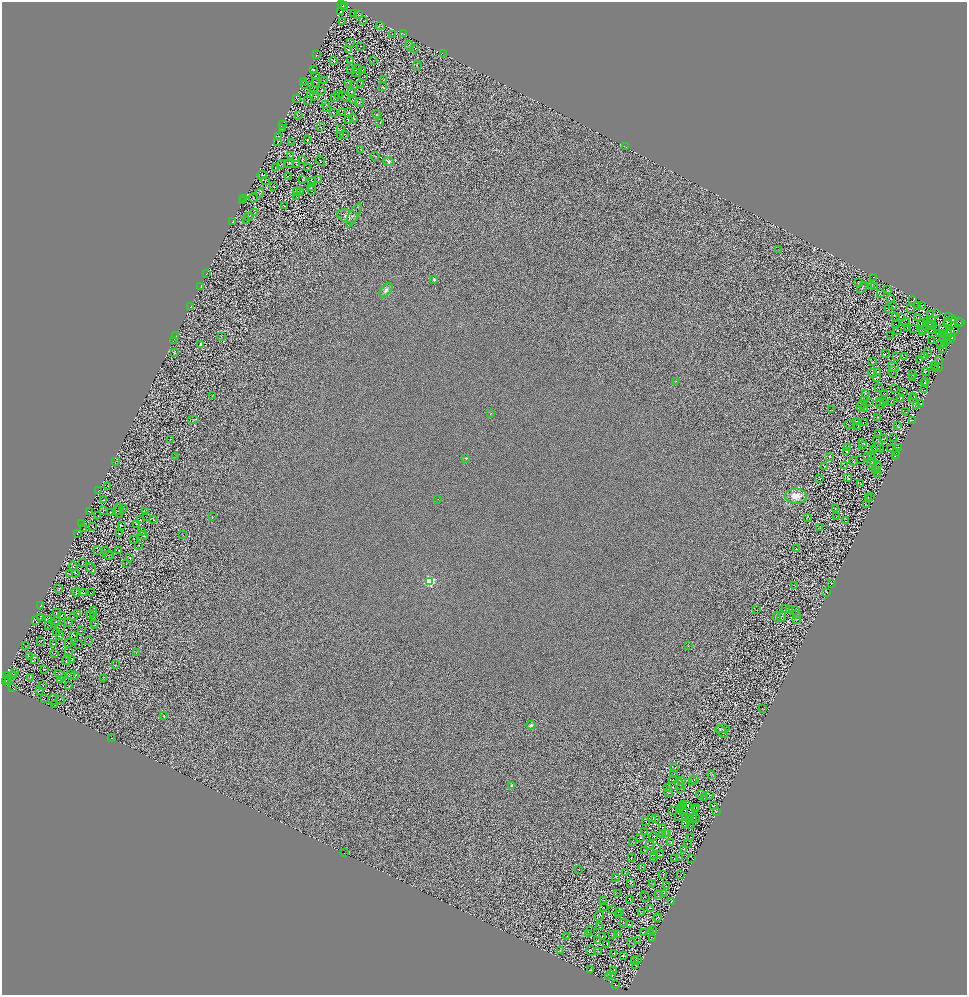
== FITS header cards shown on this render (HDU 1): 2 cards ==
NAXIS1  =                 1930
NAXIS2  =                 1986

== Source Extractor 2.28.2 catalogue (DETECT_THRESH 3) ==
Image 1930 x 1986 px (HDU 1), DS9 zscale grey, zoomed out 1/2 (1 PNG px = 2 x 2 image px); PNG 969 x 997 px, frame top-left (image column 2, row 1986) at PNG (2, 2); each listed source drawn as its Kron ellipse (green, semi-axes under 4 px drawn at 4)
Background 0.328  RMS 1.4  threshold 4.08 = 3 sigma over >= 5 px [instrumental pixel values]
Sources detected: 989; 247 cannot appear on this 1/2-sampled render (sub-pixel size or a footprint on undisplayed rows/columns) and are neither listed nor drawn; of the other 742, the 500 brightest by FLUX_AUTO listed and drawn (242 fainter detections omitted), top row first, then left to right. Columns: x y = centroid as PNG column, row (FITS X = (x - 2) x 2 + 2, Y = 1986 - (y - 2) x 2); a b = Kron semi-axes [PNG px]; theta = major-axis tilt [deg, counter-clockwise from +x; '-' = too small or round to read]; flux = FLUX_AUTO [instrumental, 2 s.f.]
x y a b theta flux
342 4 2 1 - 1300
344 6 2 1 - 380
344 7 3 1 - 3100
341 12 2 1 - 150
354 13 2 2 - 110
358 15 3 1 - 120
342 21 3 1 - 180
363 21 2 1 - 130
380 26 4 2 - 190
393 34 2 1 - 87
403 34 2 1 - 260
351 42 3 1 - 94
361 46 2 1 - 95
409 46 5 1 - 110
415 48 3 2 - 89
348 49 2 2 - 110
443 54 3 1 - 510
317 55 3 2 - 120
334 61 2 2 - 110
351 61 3 2 - 140
373 61 3 1 - 77
417 65 5 2 - 140
358 68 2 1 - 87
313 70 2 1 - 110
351 70 2 1 - 80
362 70 3 1 - 120
356 73 3 1 - 98
316 76 2 1 - 74
364 77 2 1 - 94
384 80 3 1 - 93
324 81 3 2 - 93
303 82 2 1 - 79
316 82 4 2 - 210
348 83 3 1 - 88
304 85 3 1 - 85
354 85 2 2 - 89
361 85 4 2 - 90
383 87 3 2 - 85
313 90 2 1 - 76
321 90 2 1 - 74
351 91 2 1 - 100
311 95 3 1 - 85
339 95 2 1 - 88
314 96 4 2 - 110
344 96 6 2 -37 200
297 98 3 2 - 99
334 98 2 1 - 83
354 100 4 1 - 79
308 101 3 1 - 130
359 102 5 1 - 93
326 104 2 1 - 85
327 108 2 2 - 85
334 113 2 1 - 85
342 113 2 1 - 850
348 113 3 2 - 88
377 114 4 2 - 75
298 116 2 1 - 76
348 119 2 1 - 2900
354 119 2 1 - 320
380 122 3 2 - 97
283 124 2 2 - 120
321 127 2 1 - 77
282 128 3 1 - 92
340 130 2 1 - 92
344 134 2 1 - 88
340 135 2 2 - 110
278 136 2 1 - 88
307 139 3 1 - 81
278 142 4 1 - 89
292 143 2 1 - 73
625 147 2 1 - 92
360 149 2 1 - 88
291 156 2 1 - 98
375 156 4 2 - 160
303 160 2 1 - 110
320 161 5 1 - 77
388 161 5 4 - 560
281 164 4 1 - 140
289 164 5 1 - 95
297 164 2 1 - 77
307 167 4 1 - 74
275 168 3 1 - 120
262 175 4 2 - 150
288 177 3 1 - 92
303 179 2 1 - 80
318 179 3 2 - 120
265 181 2 1 - 110
312 181 2 1 - 93
274 187 3 3 - 110
312 187 3 1 - 84
296 191 2 1 - 88
301 191 3 1 - 94
312 191 2 1 - 82
260 193 4 1 - 120
297 197 2 1 - 89
254 198 5 2 - 120
244 199 2 1 - 1100
243 201 2 1 - 150
284 206 3 1 - 90
255 212 2 1 - 100
354 215 14 4 62 810
248 216 3 2 - 100
347 216 10 6 -15 1600
247 221 2 2 - 81
233 222 2 1 - 110
779 250 2 1 - 75
206 274 2 1 - 77
874 277 2 1 - 95
434 279 4 3 - 440
858 282 3 1 - 77
872 285 4 1 - 81
201 286 2 2 - 88
875 287 3 2 - 74
862 288 6 3 49 170
386 290 8 5 51 1100
888 290 4 2 - 140
880 293 4 2 - 160
890 298 3 2 - 160
913 300 3 1 - 97
917 305 2 1 - 110
921 305 4 1 - 160
191 306 3 2 - 140
893 306 2 1 - 83
888 308 3 2 - 97
910 309 3 1 - 110
937 313 2 1 - 81
931 314 3 1 - 100
896 316 2 1 - 90
948 316 3 1 - 140
901 317 2 1 - 75
918 318 2 1 - 81
931 319 2 1 - 99
953 320 3 2 - 110
927 321 2 1 - 82
948 321 3 1 - 89
959 322 2 1 - 1700
905 323 4 2 - 110
961 323 3 1 - 4300
896 324 2 1 - 85
921 324 2 1 - 110
929 324 2 1 - 94
933 324 2 2 - 130
947 324 4 2 - 190
907 327 2 1 - 93
931 327 2 1 - 85
913 329 2 1 - 87
922 329 3 1 - 110
897 330 2 2 - 130
931 330 3 1 - 85
943 330 2 1 - 84
954 330 2 1 - 80
951 332 2 1 - 74
923 333 2 2 - 92
939 333 2 1 - 94
944 333 3 1 - 110
949 333 2 1 - 130
943 335 3 1 - 82
176 336 2 1 - 79
221 336 4 1 - 85
891 336 2 1 - 97
943 338 2 1 - 88
948 338 3 1 - 100
953 338 3 2 - 180
931 340 2 1 - 160
951 340 2 1 - 83
173 341 3 1 - 110
947 342 2 2 - 110
200 344 2 2 - 2200
941 344 4 1 - 140
944 345 3 1 - 80
943 348 3 1 - 130
174 353 3 2 - 81
928 353 2 1 - 110
885 354 3 1 - 110
897 356 2 1 - 87
924 356 2 1 - 110
904 357 3 1 - 76
920 360 2 1 - 83
938 361 4 1 - 81
872 362 3 1 - 83
935 366 2 1 - 91
894 367 6 2 -43 290
938 368 3 1 - 130
935 369 2 1 - 120
877 372 3 1 - 76
893 372 6 3 -79 150
926 372 3 1 - 86
872 373 4 3 - 220
913 374 2 1 - 84
876 378 2 1 - 90
912 378 2 1 - 92
676 381 3 2 - 100
926 381 4 1 - 85
924 382 3 1 - 98
878 387 2 1 - 83
894 389 2 1 - 90
924 390 3 2 - 77
865 393 4 2 - 160
904 393 3 2 - 88
885 394 2 1 - 95
212 395 2 1 - 77
914 396 2 1 - 78
900 398 2 1 - 91
913 398 3 1 - 92
864 400 3 2 - 99
880 401 4 2 - 150
884 402 4 2 - 75
870 403 2 1 - 88
891 403 3 1 - 130
863 404 2 1 - 81
880 404 5 1 - 81
921 404 2 1 - 94
916 405 2 1 - 85
860 406 3 1 - 77
865 408 2 1 - 85
831 410 2 1 - 93
906 412 3 1 - 79
490 414 3 3 - 200
877 417 2 1 - 84
193 420 6 1 0 100
913 420 2 2 - 110
857 421 2 1 - 98
865 422 3 2 - 100
849 425 4 1 - 100
898 426 3 2 - 93
858 427 2 1 - 100
879 434 3 1 - 110
894 438 3 1 - 110
170 439 2 1 - 77
883 439 2 1 - 100
863 443 4 2 - 150
879 444 8 3 -67 100
862 446 2 1 - 92
847 447 2 2 - 120
876 447 4 1 - 170
899 447 3 1 - 75
891 448 2 1 - 120
874 450 2 1 - 78
847 451 2 2 - 110
897 453 2 1 - 90
871 456 3 2 - 130
895 456 2 1 - 91
175 457 4 2 - 140
830 457 2 1 - 88
868 457 3 2 - 100
466 458 3 3 - 250
861 459 2 1 - 95
853 461 4 3 - 120
115 462 3 1 - 99
873 463 4 3 - 130
872 464 5 1 - 150
825 466 2 1 - 79
844 466 2 1 - 89
877 467 5 2 - 210
875 470 3 2 - 78
877 473 2 1 - 75
847 477 3 1 - 96
820 479 3 1 - 96
860 484 3 1 - 97
108 486 2 1 - 94
98 491 3 1 - 160
796 496 10 7 -1 4400
868 497 2 1 - 97
871 497 2 1 - 83
438 499 2 1 - 92
104 500 3 2 - 100
866 504 2 1 - 81
124 508 2 1 - 110
835 509 2 1 - 96
119 510 7 2 -84 260
89 511 2 1 - 81
103 511 4 1 - 100
117 511 2 1 - 79
146 511 3 2 - 120
110 512 2 1 - 92
98 516 2 1 - 78
146 516 2 1 - 86
212 517 2 1 - 77
807 517 4 1 - 120
836 517 3 2 - 85
140 520 2 1 - 170
153 520 3 2 - 110
846 520 3 1 - 120
82 524 3 2 - 78
136 524 2 1 - 85
121 525 3 2 - 110
92 526 2 1 - 110
820 528 3 1 - 83
83 529 3 2 - 80
141 531 3 2 - 110
77 534 2 1 - 80
119 534 2 1 - 76
183 535 3 1 - 88
143 536 5 1 - 220
134 539 2 1 - 98
139 545 2 1 - 82
796 549 3 1 - 74
105 550 2 2 - 130
98 551 3 2 - 100
119 551 2 1 - 76
108 555 5 2 - 150
130 558 2 2 - 90
82 562 3 1 - 110
127 563 2 1 - 76
73 566 4 3 - 180
91 568 5 2 - 92
69 573 3 2 - 79
76 573 2 1 - 100
430 581 3 3 - 42000
831 583 3 2 - 110
794 585 2 1 - 80
59 588 3 1 - 92
76 592 4 2 - 79
827 592 2 1 - 88
84 593 2 1 - 87
91 593 3 1 - 79
41 606 3 1 - 88
786 608 3 2 - 150
790 609 3 1 - 92
94 610 3 2 - 140
757 610 2 1 - 77
795 610 2 1 - 95
56 612 2 1 - 81
78 613 2 1 - 91
93 614 3 1 - 88
62 615 3 1 - 120
90 615 3 1 - 100
797 615 3 1 - 76
73 616 3 1 - 76
40 617 3 1 - 89
777 617 5 3 - 560
781 617 5 3 - 130
796 619 4 2 - 130
48 620 2 1 - 82
36 621 3 1 - 130
56 621 4 2 - 150
54 623 3 1 - 83
68 623 3 1 - 90
95 623 2 1 - 78
95 625 2 1 - 85
49 626 2 1 - 91
61 627 3 1 - 90
81 631 3 1 - 110
56 632 2 2 - 77
74 635 2 1 - 90
60 636 3 2 - 99
89 640 4 2 - 110
41 641 3 1 - 85
69 643 4 1 - 80
53 644 2 1 - 95
79 645 2 1 - 78
25 646 2 2 - 84
688 646 2 1 - 180
68 652 2 1 - 96
136 653 3 2 - 89
54 654 2 1 - 93
30 656 3 2 - 100
35 660 2 1 - 100
72 660 3 1 - 92
66 661 4 1 - 94
115 665 2 1 - 81
44 670 3 1 - 75
15 673 2 2 - 130
6 675 2 1 - 79
14 675 2 1 - 83
60 675 6 2 -39 240
71 675 2 1 - 77
75 675 2 1 - 74
30 678 3 1 - 86
61 679 2 2 - 85
103 679 2 2 - 90
6 680 2 1 - 1200
9 680 3 2 - 5800
6 682 2 1 - 1300
43 685 2 1 - 89
69 685 3 1 - 100
12 687 2 1 - 3000
40 691 2 1 - 94
44 699 2 2 - 87
60 699 3 1 - 73
53 700 5 3 - 110
54 704 2 1 - 76
763 709 2 1 - 100
164 716 2 2 - 630
531 725 4 3 - 540
722 729 7 2 3 240
722 732 7 2 -48 190
111 738 2 1 - 220
675 768 4 2 - 140
674 774 2 1 - 76
712 774 3 2 - 110
694 779 3 3 - 280
673 780 4 2 - 85
682 781 4 1 - 100
692 781 2 2 - 100
679 784 6 3 -85 140
512 785 2 2 - 860
668 788 3 1 - 90
680 788 3 2 - 110
669 792 2 2 - 95
700 794 4 2 - 110
710 795 3 2 - 100
705 797 4 3 - 170
683 805 2 1 - 170
687 806 3 1 - 140
713 806 3 1 - 79
682 807 2 2 - 160
696 807 3 2 - 130
680 808 2 1 - 120
696 809 2 1 - 160
672 810 2 1 - 91
716 812 4 2 - 180
684 813 2 1 - 98
686 816 3 2 - 89
678 817 2 1 - 110
652 818 3 2 - 97
692 818 3 1 - 100
655 819 3 2 - 150
690 819 2 1 - 100
696 819 4 2 - 240
646 821 2 2 - 95
685 823 2 1 - 180
691 825 2 1 - 77
662 827 2 1 - 86
645 831 2 1 - 77
668 833 2 1 - 77
663 834 3 1 - 88
665 834 3 2 - 100
653 836 4 3 - 140
640 838 2 1 - 81
691 838 3 1 - 120
632 842 2 1 - 90
671 843 2 1 - 86
688 844 2 1 - 100
650 845 4 2 - 81
657 848 4 2 - 120
684 849 2 2 - 79
644 850 2 1 - 95
345 853 2 1 - 87
653 855 2 1 - 91
661 855 2 1 - 80
680 857 2 1 - 92
631 858 2 1 - 77
654 858 2 1 - 87
674 858 2 1 - 88
692 858 4 1 - 86
642 867 2 1 - 80
579 869 2 1 - 75
625 873 3 2 - 73
663 874 2 1 - 110
681 875 2 1 - 74
615 877 3 2 - 86
631 883 3 1 - 78
653 884 3 1 - 100
666 886 3 1 - 97
617 893 3 1 - 100
664 893 3 1 - 160
658 895 2 1 - 81
645 896 5 3 - 130
630 899 4 1 - 84
604 901 4 3 - 150
671 901 2 1 - 85
603 908 2 1 - 93
651 908 3 3 - 130
612 910 3 1 - 120
620 911 3 1 - 170
641 913 2 1 - 78
618 914 2 1 - 79
599 916 5 2 - 130
657 917 4 1 - 140
623 923 2 1 - 110
630 925 2 2 - 84
600 927 3 2 - 100
653 930 4 2 - 80
591 931 2 2 - 130
643 932 2 1 - 83
650 933 3 2 - 140
588 934 2 1 - 77
618 934 3 2 - 78
612 935 2 1 - 90
567 936 4 1 - 87
602 936 2 1 - 74
653 938 3 2 - 89
598 941 2 1 - 80
638 941 2 1 - 79
632 943 2 1 - 92
607 944 2 1 - 110
591 950 5 2 - 120
560 951 2 1 - 88
598 951 4 2 - 180
614 954 3 1 - 86
623 955 3 1 - 110
637 960 3 1 - 110
634 961 3 1 - 92
636 965 2 2 - 110
590 970 2 2 - 97
614 970 3 1 - 74
612 974 3 2 - 100
609 977 3 1 - 86
615 984 2 2 - 91
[242 fainter detections neither listed nor drawn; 247 sub-pixel or undisplayed-footprint detections neither listed nor drawn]